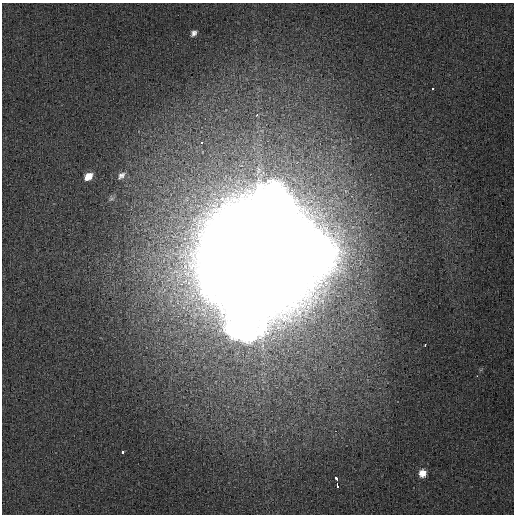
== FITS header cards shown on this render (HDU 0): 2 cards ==
NAXIS1  =                  512
NAXIS2  =                  512

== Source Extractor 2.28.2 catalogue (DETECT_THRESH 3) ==
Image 512 x 512 px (HDU 0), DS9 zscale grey, 1 PNG px = 1 image px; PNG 516 x 516 px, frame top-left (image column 1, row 512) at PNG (2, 3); no overlay
Background 6.44e-04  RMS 0.0014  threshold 0.00414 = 3 sigma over >= 5 px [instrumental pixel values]
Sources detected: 14; all 14 listed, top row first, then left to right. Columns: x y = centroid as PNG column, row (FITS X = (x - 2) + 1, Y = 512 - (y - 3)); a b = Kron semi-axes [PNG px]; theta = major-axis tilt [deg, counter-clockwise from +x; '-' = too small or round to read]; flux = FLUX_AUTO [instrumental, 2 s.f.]
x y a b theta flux
194 33 6 5 - 0.38
432 89 3 3 - 0.77
257 115 3 2 - 0.21
202 142 3 3 - 0.61
121 175 10 7 43 0.42
88 176 8 6 37 1.2
111 198 8 5 30 0.19
260 257 45 42 37 9800
425 344 3 2 - 0.28
477 376 2 2 - 0.24
123 452 4 3 - 8.8
422 473 8 8 - 0.94
336 479 5 3 - 1.9
337 485 4 3 - 5.3